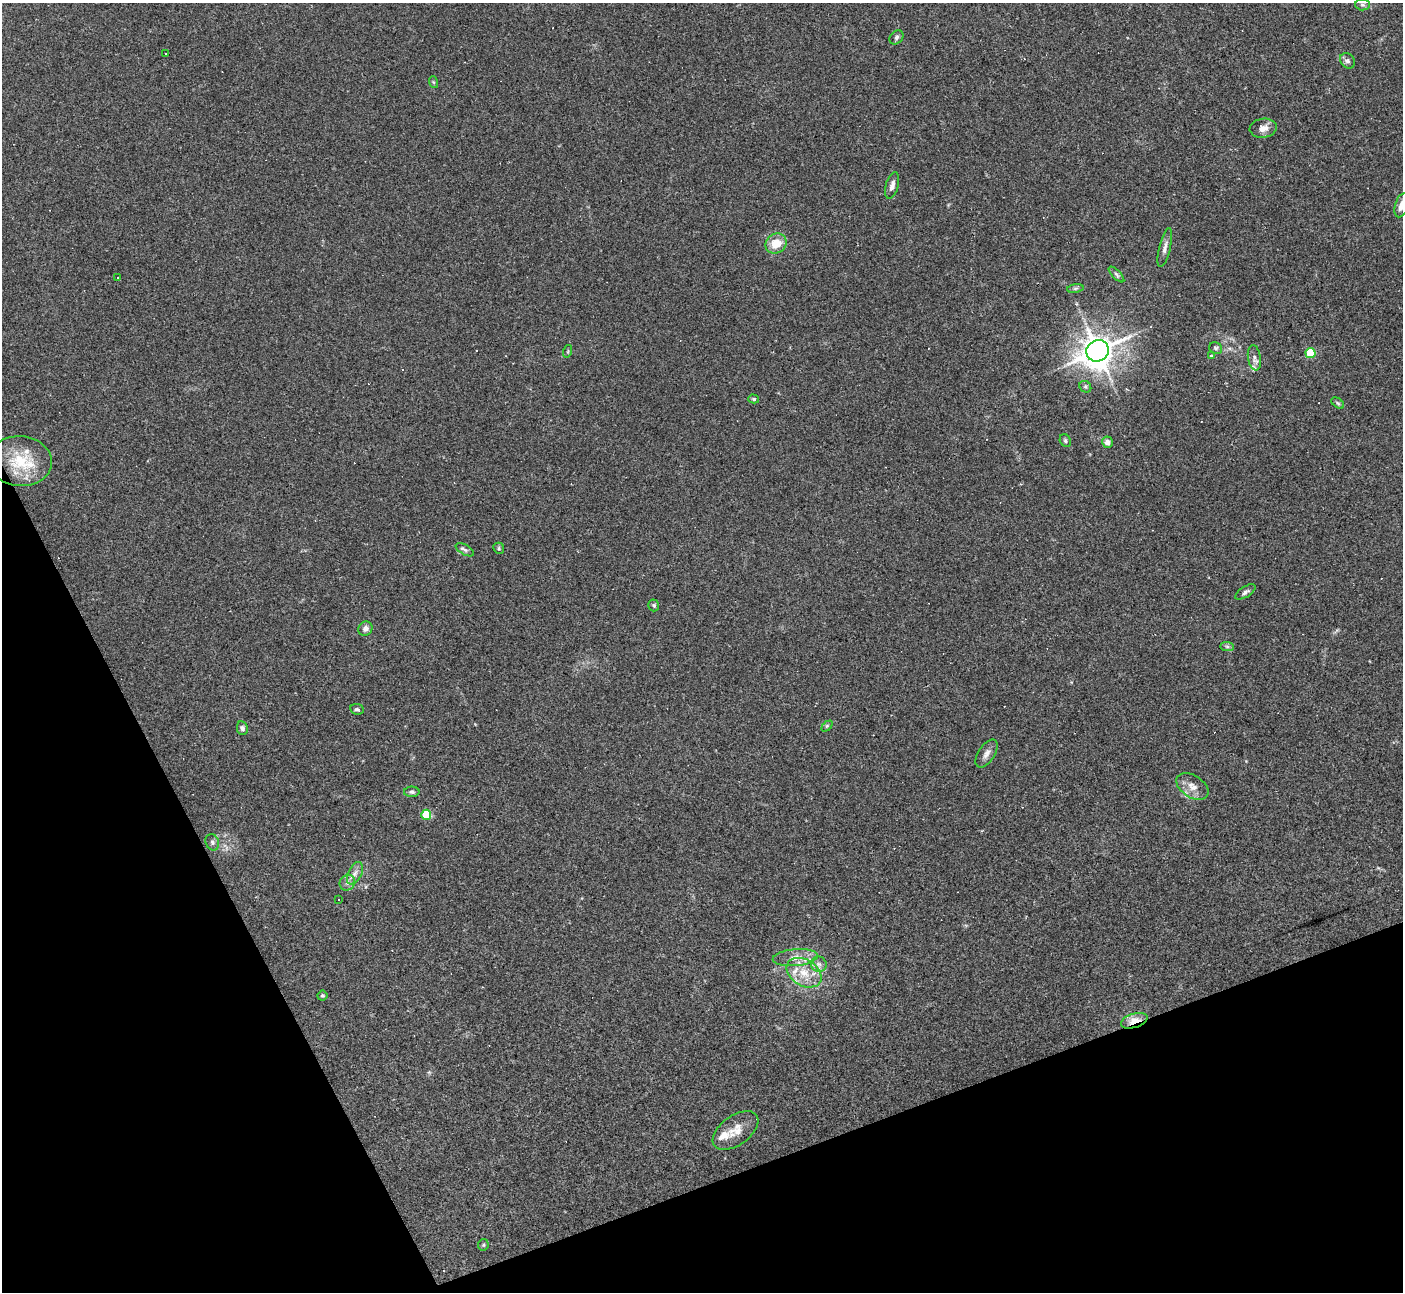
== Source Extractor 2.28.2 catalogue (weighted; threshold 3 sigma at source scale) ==
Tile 14 of 4 x 4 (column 2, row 4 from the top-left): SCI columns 1408-2808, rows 284-1573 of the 5609 x 5597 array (HDU 1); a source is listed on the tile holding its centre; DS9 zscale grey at full resolution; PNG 1405 x 1294 px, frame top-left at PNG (2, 3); each listed source drawn as its Kron ellipse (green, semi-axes under 4 px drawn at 4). Shown black and unused: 20% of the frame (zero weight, under 2 of 3 exposures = <1% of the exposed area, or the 3 px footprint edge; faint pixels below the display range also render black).
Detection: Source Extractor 2.28.2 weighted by HDU 2 'WHT'; one run over the whole footprint, this tile lists its part. Background 0.0523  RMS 0.0053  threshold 0.0239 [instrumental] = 3 sigma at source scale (4.5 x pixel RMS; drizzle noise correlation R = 1.50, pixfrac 1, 0.05/0.05 arcsec/px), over >= 5 px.
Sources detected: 68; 13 cosmic-ray / hot-pixel residue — neither listed nor drawn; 6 inside a brighter listed object's ellipse — not listed separately; the other 49 listed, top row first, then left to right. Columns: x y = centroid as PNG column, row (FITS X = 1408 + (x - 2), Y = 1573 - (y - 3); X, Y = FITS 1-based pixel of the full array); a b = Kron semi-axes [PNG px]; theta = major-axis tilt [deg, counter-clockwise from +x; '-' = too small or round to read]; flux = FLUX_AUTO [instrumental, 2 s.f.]
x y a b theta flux
1362 5 7 5 -2 1.1
896 37 8 6 47 1.3
165 53 3 2 - 0.55
1347 61 8 6 -51 1.5
433 82 6 4 -71 0.61
1263 128 13 9 9 4.3
892 186 13 6 75 2.8
1402 205 12 6 72 3.7
776 244 11 9 32 8.8
1165 248 20 5 76 2.8
1116 274 10 4 -46 1.1
118 277 2 2 - 0.44
1075 288 8 4 9 0.9
1216 348 7 5 -34 1.1
568 351 6 4 72 0.62
1098 351 11 10 - 760
1310 353 5 5 - 22
1211 356 3 3 - 1.9
1254 358 13 6 -80 2.2
1085 387 6 5 - 0.92
754 399 5 4 - 0.71
1338 403 7 4 -37 0.81
1065 441 6 5 - 0.99
1107 442 5 5 - 2.4
20 461 32 25 -4 22
499 548 6 5 - 0.83
465 550 10 5 -30 1.4
1245 592 11 5 32 1.5
654 605 6 5 - 0.98
365 629 7 7 - 2
1227 647 7 4 -1 1.1
357 709 7 5 -8 1.1
827 726 6 4 45 0.74
242 728 7 5 -77 1.5
987 754 16 8 58 2.9
1192 787 18 11 -33 5.3
412 792 8 5 1 1.2
426 815 5 5 - 24
212 842 8 6 -66 1.5
355 873 12 6 63 2.8
347 883 8 7 - 2.2
338 899 3 3 - 1.5
795 958 22 8 5 6.2
819 964 8 7 - 2.1
804 973 19 13 -32 11
322 995 5 5 - 0.8
1134 1021 14 7 17 7.8
736 1130 26 14 36 8.1
483 1245 6 5 - 0.78
Overlapping masked pixels (flux is a lower limit): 1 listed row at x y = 1134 1021
Isophote crosses this tile's border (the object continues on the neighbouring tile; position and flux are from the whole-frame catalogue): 1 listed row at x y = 1402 205